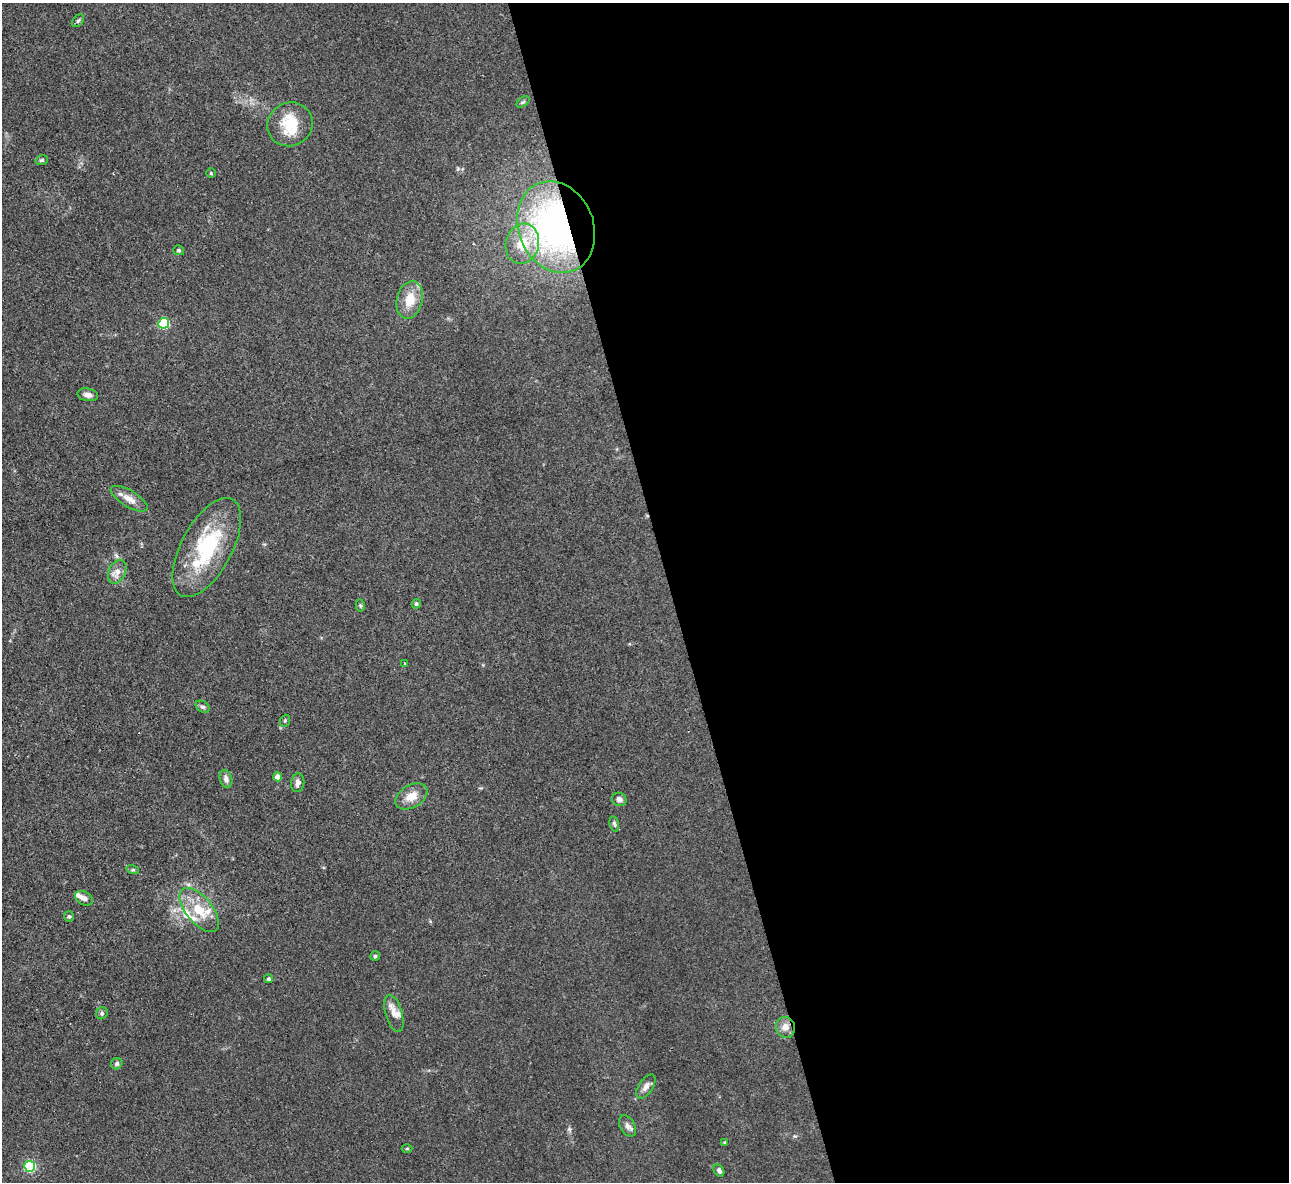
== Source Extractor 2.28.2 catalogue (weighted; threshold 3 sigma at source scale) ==
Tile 8 of 4 x 4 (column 4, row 2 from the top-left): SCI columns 3861-5147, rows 2628-3807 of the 5147 x 5132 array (HDU 1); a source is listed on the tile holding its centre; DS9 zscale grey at full resolution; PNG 1291 x 1184 px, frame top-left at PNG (2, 3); each listed source drawn as its Kron ellipse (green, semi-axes under 4 px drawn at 4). Shown black and unused: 48% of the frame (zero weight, under 3 of 4 exposures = <1% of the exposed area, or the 3 px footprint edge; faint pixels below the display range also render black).
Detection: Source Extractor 2.28.2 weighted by HDU 2 'WHT'; one run over the whole footprint, this tile lists its part. Background 0.0862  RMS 0.0069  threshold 0.0309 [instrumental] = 3 sigma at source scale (4.5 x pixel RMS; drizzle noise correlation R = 1.50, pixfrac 1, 0.05/0.05 arcsec/px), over >= 5 px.
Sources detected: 47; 6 inside a brighter listed object's ellipse — not listed separately; the other 41 listed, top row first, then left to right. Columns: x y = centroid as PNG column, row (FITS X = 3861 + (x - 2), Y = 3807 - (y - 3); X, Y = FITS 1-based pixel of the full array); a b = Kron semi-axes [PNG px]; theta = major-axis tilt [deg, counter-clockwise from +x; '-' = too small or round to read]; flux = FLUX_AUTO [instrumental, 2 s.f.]
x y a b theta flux
78 21 7 4 53 1.2
523 102 7 4 36 1
290 124 23 21 30 22
42 160 6 4 17 1.1
211 173 4 4 - 0.81
556 227 47 37 -68 220
522 244 20 16 75 19
179 250 5 5 - 1.1
410 300 19 13 75 13
164 323 5 5 - 62
88 395 10 6 -11 3.1
129 499 21 8 -31 6.5
207 548 54 25 62 61
117 572 12 8 64 4.9
416 604 5 4 - 1.4
360 605 6 4 -78 0.89
405 664 3 3 - 3.4
202 707 7 5 -34 1.7
285 721 6 5 - 0.99
278 777 4 4 - 7.9
226 779 9 6 -73 2.8
298 783 9 6 83 2.8
411 796 17 11 31 9.1
619 799 7 6 - 2.7
614 824 8 4 -77 1.3
133 870 6 4 -17 0.96
84 898 9 6 -30 3.2
199 910 26 13 -50 18
69 917 5 5 - 1.2
375 956 5 4 - 1.2
269 979 4 4 - 1
102 1013 6 5 - 1.6
394 1013 19 8 -74 5.4
785 1027 10 9 - 5.4
117 1064 6 5 - 1.5
646 1086 13 7 56 3.7
627 1126 11 7 -62 3.1
725 1142 4 4 - 0.9
407 1148 5 3 - 0.63
30 1166 5 5 - 69
719 1170 6 5 - 1.8
Overlapping masked pixels (flux is a lower limit): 1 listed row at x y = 556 227